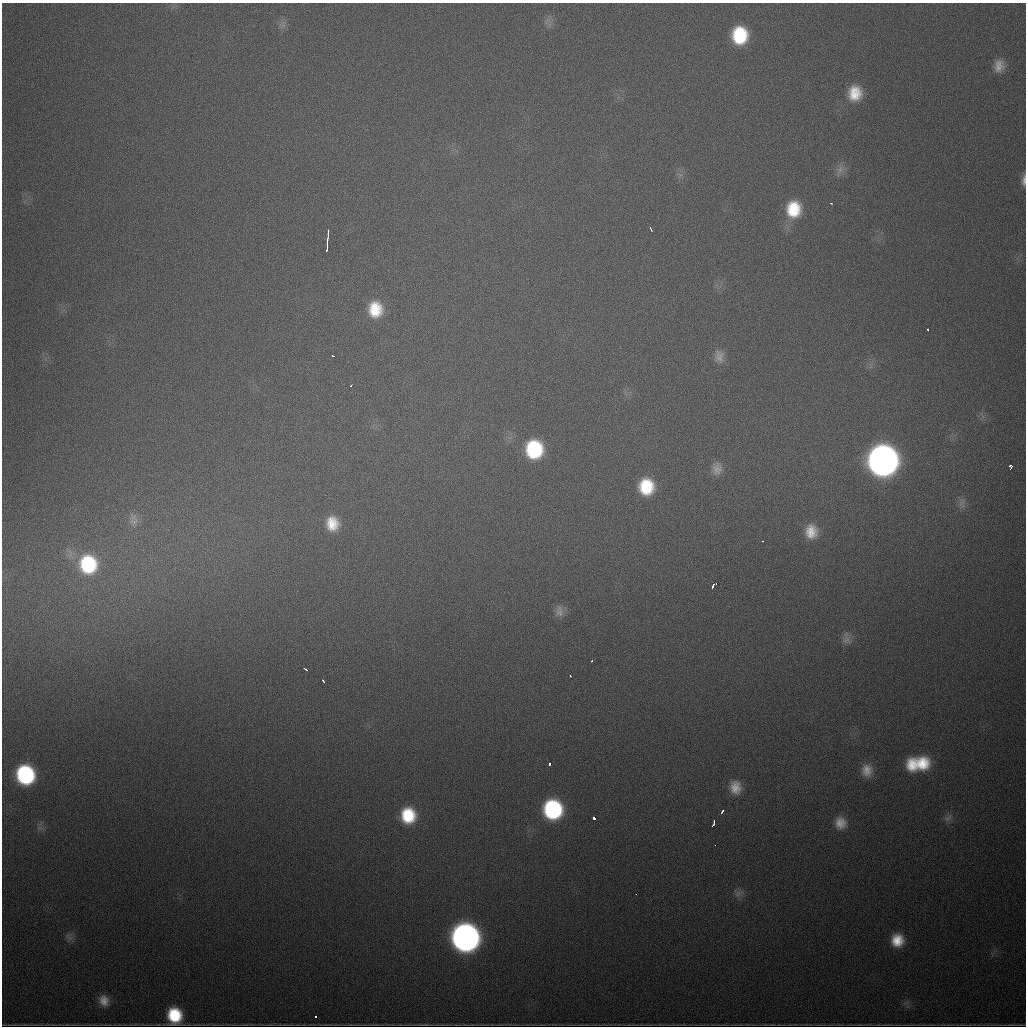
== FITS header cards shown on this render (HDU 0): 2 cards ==
NAXIS1  =                 1024
NAXIS2  =                 1024

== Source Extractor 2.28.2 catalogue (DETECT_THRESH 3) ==
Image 1024 x 1024 px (HDU 0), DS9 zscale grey, 1 PNG px = 1 image px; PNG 1028 x 1028 px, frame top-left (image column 1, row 1024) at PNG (2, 3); no overlay
Background 772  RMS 23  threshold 67.8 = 3 sigma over >= 5 px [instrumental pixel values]
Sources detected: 58; all 58 listed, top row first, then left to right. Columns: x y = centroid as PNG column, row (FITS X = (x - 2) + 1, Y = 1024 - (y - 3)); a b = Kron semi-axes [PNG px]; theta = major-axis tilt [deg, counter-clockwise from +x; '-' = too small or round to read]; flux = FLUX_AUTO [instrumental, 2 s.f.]
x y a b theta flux
740 35 15 13 -88 8.3e+04
999 66 16 12 79 1.7e+04
855 93 17 15 -89 3.6e+04
840 170 13 6 60 8.1e+03
1024 180 16 5 86 7.7e+03
831 203 3 2 - 1.6e+03
793 209 20 17 83 5.9e+04
651 229 4 2 - 3.2e+03
328 233 9 2 89 4.4e+03
327 242 6 2 86 3.7e+03
327 248 9 2 81 4.8e+03
375 309 17 14 -88 4.6e+04
928 329 3 3 - 3.5e+03
333 356 4 2 - 2.3e+03
719 356 16 12 90 1.3e+04
351 385 3 2 - 2.1e+03
534 449 16 15 - 1.2e+05
883 460 17 17 - 2.0e+06
1010 466 5 3 - 9.0e+03
717 469 16 12 86 1.3e+04
646 487 17 15 -88 6.4e+04
962 505 11 4 -55 5.1e+03
134 521 14 11 37 1.2e+04
332 523 17 14 -85 3.4e+04
811 531 18 14 -87 2.8e+04
762 541 3 2 - 1.4e+03
88 564 21 19 -76 1.2e+05
714 585 9 3 49 1.2e+04
559 611 18 10 -88 1.1e+04
846 640 12 11 - 9.8e+03
591 661 3 2 - 1.6e+03
305 669 5 2 - 3.7e+03
570 676 3 2 - 1.8e+03
323 681 4 2 - 3.2e+03
922 763 17 16 - 4.8e+04
550 764 3 3 - 9.5e+03
912 765 17 13 -88 3.6e+04
867 770 16 13 -83 1.9e+04
25 775 15 13 -69 1.9e+05
735 787 16 13 -79 2.2e+04
553 809 15 14 - 2.0e+05
722 812 5 3 - 1.0e+04
408 815 17 15 -81 6.6e+04
594 818 4 3 - 1.7e+04
948 818 13 5 40 5.6e+03
714 822 6 2 -88 4.0e+03
840 823 15 13 -85 1.9e+04
712 826 3 2 - 3.2e+03
715 845 2 2 - 1.7e+03
738 893 10 7 59 7.4e+03
636 894 2 2 - 1.3e+03
465 937 16 15 - 1.4e+06
70 938 9 4 37 5.0e+03
897 940 14 14 - 3.3e+04
104 1001 14 11 -63 1.6e+04
175 1015 14 12 -80 6.9e+04
315 1017 3 3 - 9.2e+03
425 1024 14 3 0 2.8e+03
At the frame edge (FLAGS 8, measured only in part): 1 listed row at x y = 1024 180